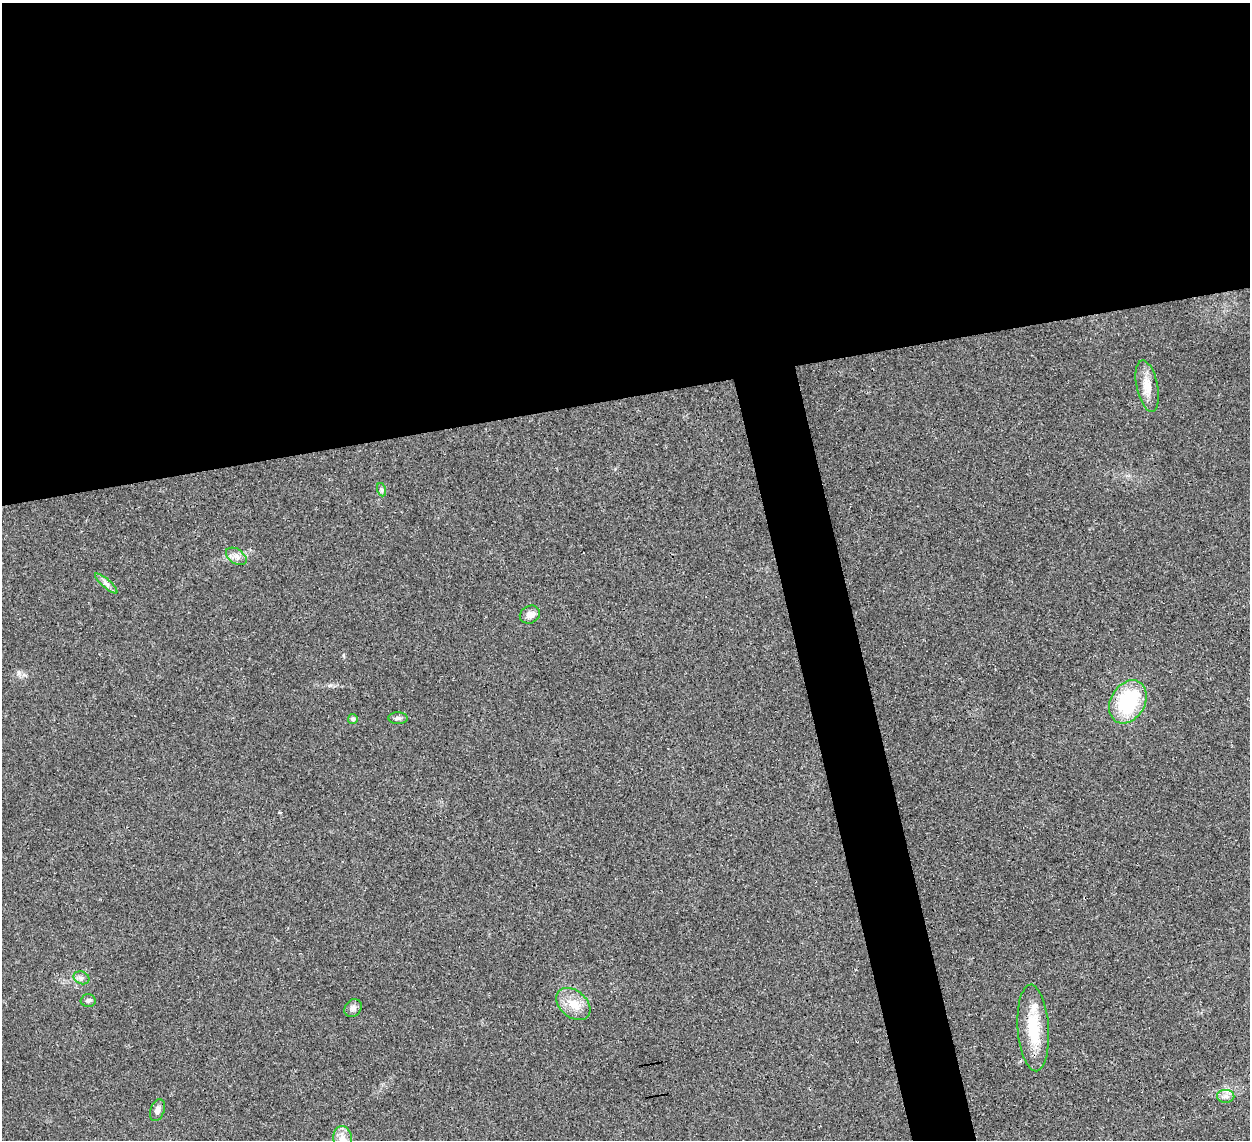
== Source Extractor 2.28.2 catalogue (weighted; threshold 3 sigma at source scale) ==
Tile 2 of 4 x 4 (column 2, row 1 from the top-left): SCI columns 1287-2534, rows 3707-4844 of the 5065 x 5020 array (HDU 1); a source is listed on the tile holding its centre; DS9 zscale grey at full resolution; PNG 1252 x 1142 px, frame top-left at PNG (2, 3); each listed source drawn as its Kron ellipse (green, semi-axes under 4 px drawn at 4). Shown black and unused: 38% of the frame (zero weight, under 3 of 4 exposures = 2% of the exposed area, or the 3 px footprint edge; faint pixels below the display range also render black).
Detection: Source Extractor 2.28.2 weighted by HDU 2 'WHT'; one run over the whole footprint, this tile lists its part. Background 0.0282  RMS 0.0046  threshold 0.0209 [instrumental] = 3 sigma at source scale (4.5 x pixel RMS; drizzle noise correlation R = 1.50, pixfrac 1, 0.05/0.05 arcsec/px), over >= 5 px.
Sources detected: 17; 1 inside a brighter listed object's ellipse — not listed separately; the other 16 listed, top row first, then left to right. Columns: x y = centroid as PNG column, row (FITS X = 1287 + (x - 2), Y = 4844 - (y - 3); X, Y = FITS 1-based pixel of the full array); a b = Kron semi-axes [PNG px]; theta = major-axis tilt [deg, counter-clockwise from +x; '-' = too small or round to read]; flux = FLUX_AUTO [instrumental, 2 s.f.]
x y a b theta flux
1147 386 26 10 -78 6.6
382 490 7 4 -71 0.83
236 556 11 7 -35 2.4
106 583 14 2 -41 1.4
530 615 10 8 30 3
1128 702 23 17 59 34
398 718 9 6 1 1.2
353 719 5 5 - 1.2
81 978 8 6 -20 1.5
88 1001 7 6 - 1.1
573 1004 19 13 -41 7.5
353 1008 9 8 - 1.7
1033 1028 43 15 -86 18
1226 1096 9 6 -1 1.9
157 1110 11 7 71 2.3
343 1139 13 9 -80 4
Isophote crosses this tile's border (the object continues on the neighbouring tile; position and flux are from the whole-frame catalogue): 1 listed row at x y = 343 1139
Unlisted compact peaks at least as high as the median listed source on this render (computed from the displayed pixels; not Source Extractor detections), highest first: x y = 19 673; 343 655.